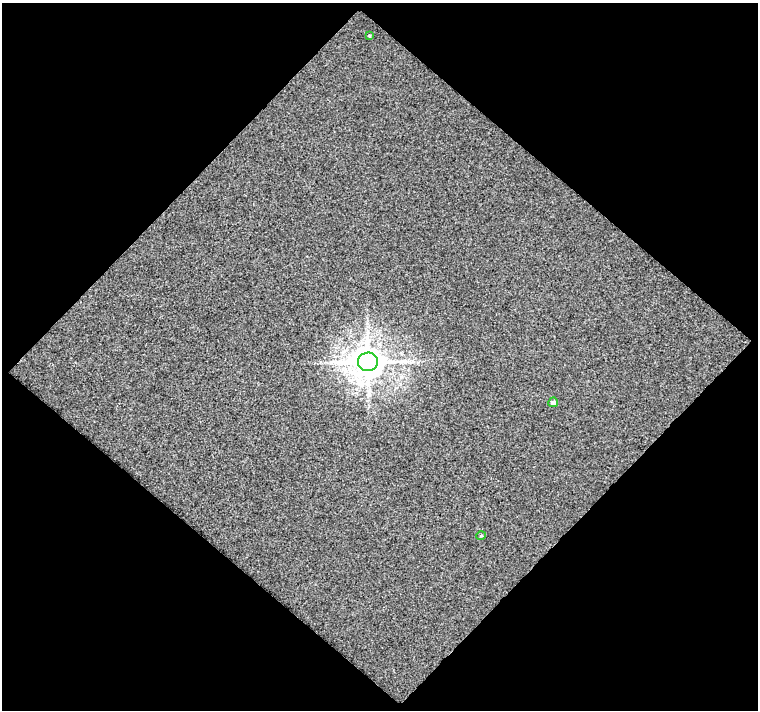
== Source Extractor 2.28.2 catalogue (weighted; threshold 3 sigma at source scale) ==
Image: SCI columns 1-756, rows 25-732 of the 756 x 757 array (HDU 1 of 3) = the unmasked area's bounding box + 8 px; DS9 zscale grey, full resolution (1 PNG px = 1 image px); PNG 760 x 712 px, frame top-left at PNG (2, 3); each listed source drawn as its Kron ellipse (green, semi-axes under 4 px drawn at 4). Shown black and unused: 52% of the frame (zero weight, under 2 of 3 exposures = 2% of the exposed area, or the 3 px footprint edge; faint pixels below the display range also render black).
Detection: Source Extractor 2.28.2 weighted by HDU 2 'WHT'. Background -0.0861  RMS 1.2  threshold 5.18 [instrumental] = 3 sigma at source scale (4.5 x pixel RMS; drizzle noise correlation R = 1.50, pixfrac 1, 0.0396/0.0396 arcsec/px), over >= 5 px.
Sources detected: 4; all 4 listed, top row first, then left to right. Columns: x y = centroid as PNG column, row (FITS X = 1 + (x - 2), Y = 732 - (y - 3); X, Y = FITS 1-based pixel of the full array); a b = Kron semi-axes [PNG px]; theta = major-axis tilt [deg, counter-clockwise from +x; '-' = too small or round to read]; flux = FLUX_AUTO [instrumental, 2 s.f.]
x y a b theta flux
369 36 4 3 - 120
368 362 10 9 - 230000
553 402 5 5 - 380
481 536 5 3 - 91